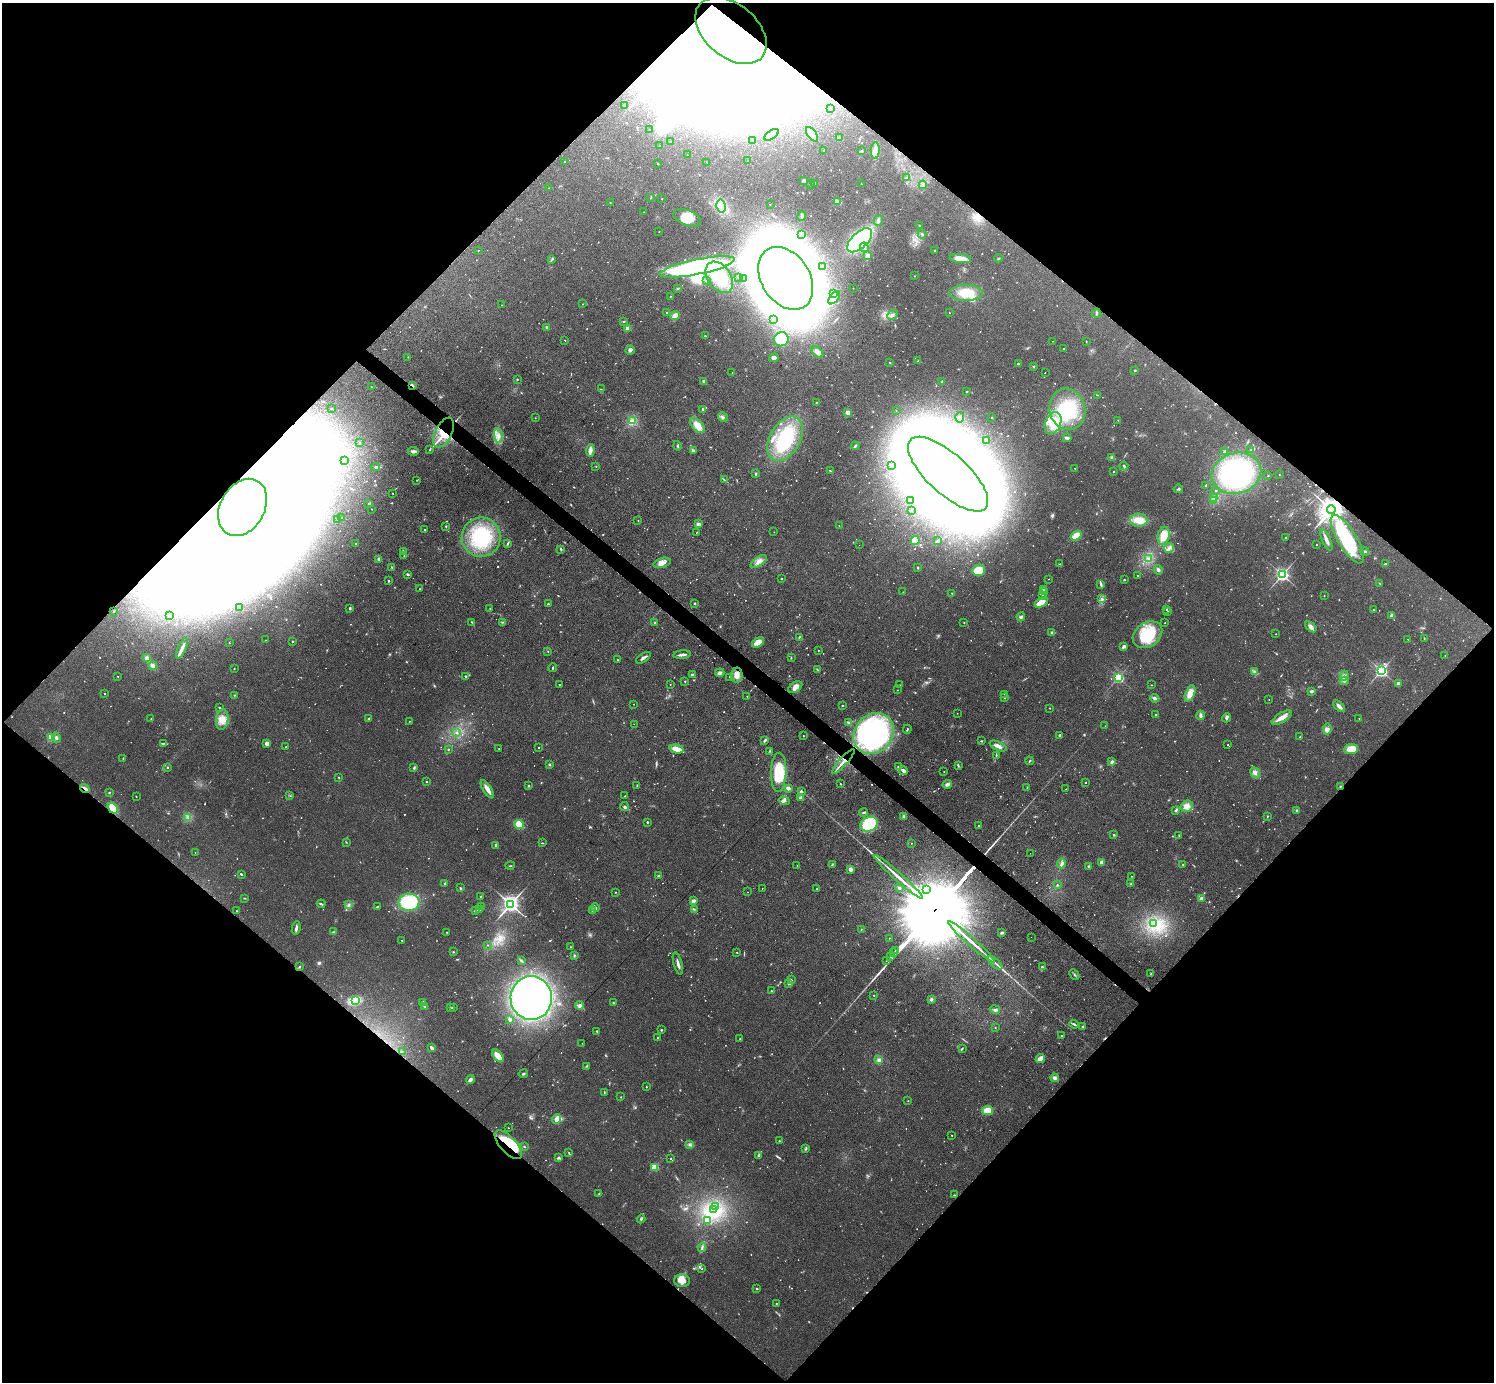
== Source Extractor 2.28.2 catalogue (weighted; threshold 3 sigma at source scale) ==
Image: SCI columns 55-6021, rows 321-5838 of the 6141 x 6138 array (HDU 1 of 3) = the unmasked area's bounding box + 8 px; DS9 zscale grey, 4 x 4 block average (1 PNG px = mean of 4 x 4 image px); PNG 1496 x 1384 px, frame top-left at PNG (2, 3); each listed source drawn as its Kron ellipse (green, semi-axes under 4 px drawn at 4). Shown black and unused: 51% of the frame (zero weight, under 3 of 4 exposures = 1% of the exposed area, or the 3 px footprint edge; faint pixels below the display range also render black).
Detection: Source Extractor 2.28.2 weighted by HDU 2 'WHT'. Background 0.116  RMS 0.007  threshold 0.0315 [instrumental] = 3 sigma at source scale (4.5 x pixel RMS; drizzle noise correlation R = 1.50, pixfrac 1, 0.05/0.05 arcsec/px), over >= 5 px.
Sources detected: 1196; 50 too faint to see at this stretch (4 x 4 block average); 115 inside a brighter object's white glare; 28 cosmic-ray / hot-pixel residue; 1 long thin detection or spike segment (spike, bleed or trail) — neither listed nor drawn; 12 coinciding with a brighter row at this scale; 36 inside a brighter listed object's ellipse — not listed separately; of the other 954, all 500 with FLUX_AUTO >= 1.75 (the completeness limit of this list) listed and drawn (454 fainter detections not listed), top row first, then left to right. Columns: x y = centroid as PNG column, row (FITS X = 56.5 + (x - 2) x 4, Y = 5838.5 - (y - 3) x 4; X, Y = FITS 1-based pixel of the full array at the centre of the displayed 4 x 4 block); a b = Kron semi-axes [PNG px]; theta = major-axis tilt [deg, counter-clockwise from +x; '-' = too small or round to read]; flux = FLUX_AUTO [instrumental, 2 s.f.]
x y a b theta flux
731 31 41 26 -40 10000
625 105 2 2 - 10
830 109 2 2 - 3.2
649 129 2 2 - 2.2
812 134 8 4 -53 70
772 135 8 3 34 17
839 138 3 2 - 13
752 140 2 2 - 1.9
671 141 2 2 - 2.4
659 146 2 2 - 5.9
823 150 2 2 - 3.1
861 151 4 2 - 3.6
875 151 8 4 86 37
687 155 2 2 - 2.3
565 161 2 2 - 1.8
748 161 2 2 - 2
707 162 2 2 - 2.3
658 163 2 2 - 4.9
906 178 3 2 - 3.1
804 181 4 3 - 13
810 184 2 2 - 3.2
815 184 3 2 - 16
861 184 2 2 - 3.3
923 185 4 2 - 8.7
549 188 2 2 - 2.3
651 198 2 2 - 1.9
662 199 2 2 - 3
837 201 4 3 - 36
610 202 2 2 - 2.8
770 204 2 2 - 2.7
721 206 6 4 -77 26
644 212 2 2 - 2.3
802 216 5 2 - 6.4
687 218 14 7 -20 74
878 220 5 3 - 10
919 226 2 2 - 1.9
659 232 2 2 - 2.2
922 234 4 2 - 5
802 235 4 2 - 23
860 240 15 8 43 570
864 247 5 2 - 7.9
478 250 2 2 - 3.1
934 250 2 2 - 6.1
868 256 3 3 - 21
960 258 11 4 -7 36
998 258 4 2 - 3.7
552 259 3 2 - 3
823 266 2 2 - 2.5
697 267 38 7 12 1000
914 276 2 2 - 2.8
719 277 17 11 -55 130
738 277 2 2 - 2.6
786 278 34 24 -57 19000
744 279 2 2 - 11
706 281 2 2 - 9.1
678 288 3 2 - 4
853 288 2 2 - 1.9
966 293 17 8 0 84
834 294 4 3 - 26
670 296 2 2 - 3.1
834 298 8 4 49 16
583 304 2 2 - 2.6
501 305 2 2 - 1.9
667 313 2 2 - 4.6
949 313 2 2 - 2.3
1096 313 4 2 - 5.1
892 315 6 3 42 12
675 316 4 3 - 36
773 319 2 2 - 2.1
624 321 3 2 - 2.6
546 327 3 3 - 6.9
628 328 2 2 - 65
705 336 2 2 - 5.2
781 339 7 7 - 98
565 340 2 2 - 3.3
1052 341 2 2 - 2.1
1086 341 2 2 - 2.2
1064 348 2 2 - 1.8
630 350 5 4 - 13
817 352 7 4 -44 20
408 357 2 2 - 3
774 358 5 3 - 17
918 361 2 2 - 3.8
890 362 2 2 - 1.9
1018 364 2 2 - 9.7
1034 367 2 2 - 3
1135 370 2 2 - 8.3
732 373 2 2 - 1.9
1045 373 2 2 - 8.7
517 379 2 2 - 2.1
704 381 4 3 - 7.9
942 381 2 2 - 3.5
412 385 4 2 - 6.5
371 387 2 2 - 3.1
601 389 2 2 - 2
966 391 2 2 - 3.3
1097 395 2 2 - 2
816 402 2 2 - 2.4
331 408 2 2 - 1.8
703 409 2 2 - 12
1067 409 21 18 -75 200
896 410 2 2 - 1.8
848 412 2 2 - 80
723 417 5 3 - 9.4
960 417 5 4 - 14
535 418 2 2 - 2.1
992 418 2 2 - 4.4
1118 420 2 2 - 2.5
632 421 3 2 - 6.3
1053 423 12 7 67 75
698 426 9 5 -44 43
444 433 16 8 64 160
498 436 7 4 -81 22
1067 438 4 2 - 11
785 439 24 15 61 210
986 440 2 2 - 2.7
359 443 3 2 - 2
677 446 5 2 - 4.8
855 446 4 3 - 6.3
430 449 3 2 - 3.7
590 450 6 3 84 24
693 450 3 2 - 5.8
1251 450 2 2 - 3.7
413 451 5 2 - 15
1224 451 3 2 - 5.2
1111 457 3 2 - 4.1
344 460 2 2 - 1.8
596 466 2 2 - 2.1
891 466 2 2 - 5.9
1124 466 4 2 - 7.2
375 467 4 3 - 7.7
1075 468 2 2 - 1.8
830 471 3 2 - 3.9
1113 471 2 2 - 2.3
756 473 3 2 - 4.4
1236 473 25 20 16 620
948 474 51 20 -42 15000
1279 474 2 2 - 3
1268 476 2 2 - 3.9
417 480 2 2 - 2.3
724 480 3 2 - 2.3
1206 485 3 2 - 2.5
1178 489 5 2 - 5.9
1216 490 2 2 - 3.2
392 493 2 2 - 2
1214 498 3 3 - 9.5
1214 500 2 2 - 2.8
911 501 3 2 - 4.1
369 503 4 2 - 4.5
242 507 30 22 60 42000
372 509 2 2 - 2.3
1331 509 4 4 - 4700
911 510 2 2 - 4.3
341 518 2 2 - 2.4
337 519 3 2 - 3.4
638 520 2 2 - 2.7
1139 520 9 6 1 40
699 524 2 2 - 47
446 526 2 2 - 2.5
839 526 2 2 - 1.9
425 530 2 2 - 2.9
697 532 2 2 - 3.2
774 532 2 2 - 1.9
1076 535 6 2 34 88
1164 536 9 6 77 71
481 537 19 19 - 270
1285 537 2 2 - 4.1
1347 539 28 9 -59 300
915 540 4 4 - 67
1326 540 11 2 -66 24
937 541 4 2 - 5.8
507 543 3 2 - 3.8
355 544 2 2 - 2.4
859 545 2 2 - 2.6
1317 545 2 2 - 1.9
1169 548 5 3 - 13
561 549 2 2 - 6.2
403 551 4 2 - 4.6
1365 551 4 2 - 9.7
404 555 3 2 - 2.6
379 559 2 2 - 17
1148 559 3 3 - 6.7
759 561 9 4 35 23
662 563 9 5 17 26
1386 563 4 2 - 6.2
1060 564 2 2 - 2.9
918 567 2 2 - 5.4
392 568 3 2 - 3.6
979 570 6 6 - 83
1158 570 5 3 - 8.5
407 574 3 2 - 6.2
1282 575 2 2 - 1200
1138 576 3 2 - 3.3
781 578 2 2 - 3.4
1048 579 2 2 - 2.8
1124 580 2 2 - 4
388 581 2 2 - 6.8
1379 583 2 2 - 2.2
1101 585 4 2 - 6.5
419 589 2 2 - 2.4
1043 590 2 2 - 3.4
903 592 2 2 - 2.4
1044 592 2 2 - 7.2
952 593 2 2 - 2.2
1042 596 2 2 - 8.2
1324 596 2 2 - 3.9
1102 599 3 2 - 5.4
1041 602 7 4 30 45
694 603 2 2 - 8.6
548 604 2 2 - 12
239 607 2 2 - 2.4
490 608 2 2 - 1.9
350 609 3 2 - 2.6
1166 609 2 2 - 2.7
1373 610 2 2 - 6.5
113 611 2 2 - 2.2
1168 611 2 2 - 2.9
170 616 2 2 - 2
1392 616 4 3 - 14
1021 617 4 3 - 7.6
472 622 3 2 - 3.4
502 622 2 2 - 3.3
964 622 2 2 - 2.4
655 623 3 2 - 4.5
1165 623 2 2 - 2.4
1311 627 7 3 -39 20
1052 633 2 2 - 10
1276 634 2 2 - 2
1148 635 16 12 36 190
799 637 2 2 - 4.2
1424 638 2 2 - 2.3
1408 639 2 2 - 2.5
265 640 2 2 - 1.8
292 641 2 2 - 3.2
758 642 6 4 33 39
229 643 2 2 - 1.9
1124 646 3 2 - 19
182 648 11 3 67 18
818 650 2 2 - 4.6
548 651 2 2 - 2.1
682 655 9 2 6 15
1445 656 2 2 - 2.7
147 658 3 3 - 15
643 658 8 2 34 12
791 658 3 2 - 2.7
617 660 2 2 - 5.9
153 666 4 3 - 18
234 668 3 2 - 2
553 668 4 2 - 3.3
817 670 2 2 - 3.8
1381 671 3 2 - 1000
1255 672 4 2 - 7.1
720 673 5 3 - 12
692 675 2 2 - 16
737 675 7 5 87 25
466 676 2 2 - 3.4
1344 676 5 4 - 14
118 677 2 2 - 2.5
730 677 2 2 - 6.9
1118 677 2 2 - 700
685 681 2 2 - 5.1
1344 681 4 2 - 7.4
1399 683 4 3 - 8.7
670 684 2 2 - 2
559 685 2 2 - 6.3
900 685 2 2 - 2.5
1151 685 2 2 - 1.9
795 687 8 5 32 24
897 690 2 2 - 2.3
1311 691 3 2 - 6.8
1190 693 9 4 69 43
104 694 2 2 - 2.4
1004 694 2 2 - 1.8
234 695 2 2 - 3
747 696 2 2 - 2.4
1004 698 2 2 - 8.6
1155 698 4 3 - 10
1269 699 2 2 - 1.8
634 704 2 2 - 1.9
842 705 2 2 - 2.4
1339 706 7 3 -43 16
219 708 2 2 - 3.4
1050 708 2 2 - 3.3
957 713 2 2 - 1.8
1156 715 2 2 - 12
1200 715 4 3 - 10
1226 718 5 2 - 12
1282 718 11 4 31 28
1359 718 2 2 - 1.8
151 719 2 2 - 2.4
369 719 3 2 - 4.7
222 720 10 6 79 39
409 721 2 2 - 2.6
848 722 3 2 - 6
634 724 2 2 - 1.9
1105 726 2 2 - 1.9
907 729 4 2 - 4.9
1327 729 5 4 - 14
457 733 2 2 - 2.4
874 733 22 19 46 850
1060 735 3 2 - 5.8
803 736 2 2 - 3.6
1300 737 2 2 - 2.4
51 738 2 2 - 300
56 738 5 4 - 11
765 741 3 2 - 3.9
981 741 2 2 - 2.5
164 743 2 2 - 2
266 744 4 3 - 14
1228 745 2 2 - 2.9
998 746 9 3 -24 23
286 747 2 2 - 4.2
539 747 2 2 - 3.9
499 748 2 2 - 4.8
448 749 2 2 - 2.9
676 749 7 3 -15 58
1351 749 7 5 5 63
770 751 3 2 - 2.8
996 755 3 2 - 3.5
123 758 3 2 - 2.1
843 761 16 2 48 28
1029 761 4 2 - 4.2
1112 762 3 3 - 10
549 764 2 2 - 16
958 765 3 2 - 4.1
167 767 2 2 - 4.4
898 767 2 2 - 4.1
414 768 3 2 - 5.1
903 771 4 3 - 16
779 772 19 8 88 140
944 772 2 2 - 2.8
1255 773 5 4 - 14
338 777 2 2 - 2
426 782 2 2 - 4.1
1086 783 2 2 - 1.8
841 784 2 2 - 2.5
947 784 4 3 - 14
637 785 3 2 - 3.4
528 786 3 2 - 3.5
1340 786 2 2 - 2.8
85 788 5 2 - 14
788 788 2 2 - 73
1027 788 3 2 - 2.8
487 789 10 3 -58 32
1066 789 2 2 - 6.2
801 792 2 2 - 20
109 793 2 2 - 3.2
290 796 2 2 - 1.9
625 796 2 2 - 3.4
136 797 2 2 - 1.8
801 798 4 3 - 12
784 801 5 4 - 12
1187 806 6 5 - 22
624 807 4 3 - 11
113 808 6 4 -53 75
1176 810 3 2 - 4
1297 810 2 2 - 14
863 812 4 2 - 5.4
1267 816 2 2 - 2.7
188 817 3 2 - 6.8
904 817 4 3 - 10
647 822 2 2 - 6.1
519 824 5 4 - 53
869 824 9 7 27 200
979 825 2 2 - 9.9
1114 835 2 2 - 3.3
1179 835 2 2 - 2.3
346 842 2 2 - 2.1
542 843 3 2 - 3.6
911 843 2 2 - 2.3
496 845 3 3 - 10
195 852 2 2 - 1.8
1030 853 2 2 - 4.8
1061 863 5 3 - 12
1102 863 4 3 - 26
832 864 2 2 - 2.9
797 865 2 2 - 8.8
1183 865 3 2 - 2.6
510 866 4 2 - 2.6
1088 866 3 2 - 3.3
850 869 3 2 - 21
241 874 3 2 - 4.4
659 876 3 2 - 7.1
1131 876 2 2 - 2
898 877 32 2 -42 72
444 883 2 2 - 4
1131 883 3 2 - 3
1057 885 2 2 - 3.5
460 888 2 2 - 3.7
899 888 4 2 - 5.9
762 889 2 2 - 5.4
817 889 2 2 - 1.9
926 890 4 2 - 6.5
615 892 2 2 - 1.9
748 892 2 2 - 3.1
480 897 2 2 - 2.7
245 898 2 2 - 2
1202 898 3 3 - 17
693 901 3 2 - 22
409 902 10 8 -1 250
321 904 4 2 - 4.7
510 904 3 3 - 2400
349 905 4 3 - 7.6
377 907 3 2 - 3.1
482 907 2 2 - 4.3
595 907 4 3 - 6.9
694 909 2 2 - 2
480 910 2 2 - 2.8
236 911 2 2 - 3.6
476 911 4 2 - 4.4
593 911 3 2 - 3.7
1154 923 3 2 - 6.9
296 928 7 2 81 10
861 929 2 2 - 2.5
333 932 3 2 - 3.3
447 932 2 2 - 3
1002 933 4 3 - 5.5
1031 937 2 2 - 3.1
889 938 2 2 - 2.4
402 940 2 2 - 2
972 942 31 2 -42 70
488 945 2 2 - 2
571 947 2 2 - 1.9
896 950 2 2 - 140
453 952 2 2 - 3.6
737 952 2 2 - 1.9
894 952 2 2 - 97
574 955 3 2 - 3.8
891 956 2 2 - 310
521 961 3 2 - 4
886 961 2 2 - 1.9
995 963 9 2 -44 9.9
678 964 11 2 -75 18
299 967 3 2 - 2.7
1042 967 4 2 - 5.3
1151 974 3 2 - 3.6
1074 975 5 2 - 5
791 980 3 2 - 5.6
789 983 2 2 - 9.8
771 991 2 2 - 4.6
874 995 2 2 - 3.9
531 998 22 20 -90 1700
931 999 4 3 - 7.2
355 1000 4 3 - 13
422 1002 3 2 - 4.1
613 1002 2 2 - 2.1
580 1005 4 3 - 12
424 1006 3 2 - 4.9
450 1008 2 2 - 2.2
453 1008 2 2 - 4.3
995 1009 5 2 - 7.1
510 1020 4 3 - 8
1074 1024 5 2 - 7.7
995 1027 2 2 - 1.8
1083 1027 3 2 - 4.7
661 1030 2 2 - 9.7
597 1031 4 2 - 3.7
1061 1036 2 2 - 2.9
658 1037 2 2 - 6.5
740 1039 2 2 - 3.2
582 1043 2 2 - 2
432 1048 4 2 - 9.7
962 1048 3 2 - 2.8
402 1051 2 2 - 1.9
498 1056 7 3 -51 64
1040 1058 5 3 - 32
879 1060 2 2 - 19
586 1066 2 2 - 2.1
523 1074 4 2 - 5.3
1055 1078 4 3 - 13
470 1079 4 2 - 15
646 1087 2 2 - 3.5
604 1092 3 2 - 2.7
621 1097 2 2 - 2.6
908 1101 2 2 - 2.2
987 1110 5 4 - 57
556 1119 5 3 - 24
508 1128 2 2 - 2
952 1135 2 2 - 2.1
779 1141 2 2 - 3.2
508 1144 18 8 -47 190
690 1145 4 2 - 5.4
524 1147 2 2 - 2.8
806 1148 3 2 - 4.6
569 1153 2 2 - 2.1
759 1156 3 2 - 7.8
558 1158 4 2 - 7
671 1159 2 2 - 2
655 1167 2 2 - 270
599 1194 2 2 - 3
954 1195 3 2 - 2.1
715 1206 3 2 - 7.1
714 1209 4 3 - 15
641 1219 4 2 - 6.7
707 1220 4 3 - 48
702 1247 4 2 - 7.3
702 1269 2 2 - 3.7
682 1281 8 6 -1 37
757 1289 2 2 - 10
776 1303 2 2 - 1.9
Overlapping masked pixels (flux is a lower limit): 11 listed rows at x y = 731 31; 412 385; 444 433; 242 507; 1331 509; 1347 539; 843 761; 1340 786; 85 788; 113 808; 508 1144
Diffuse or blended objects may show on this block-average render without a row.